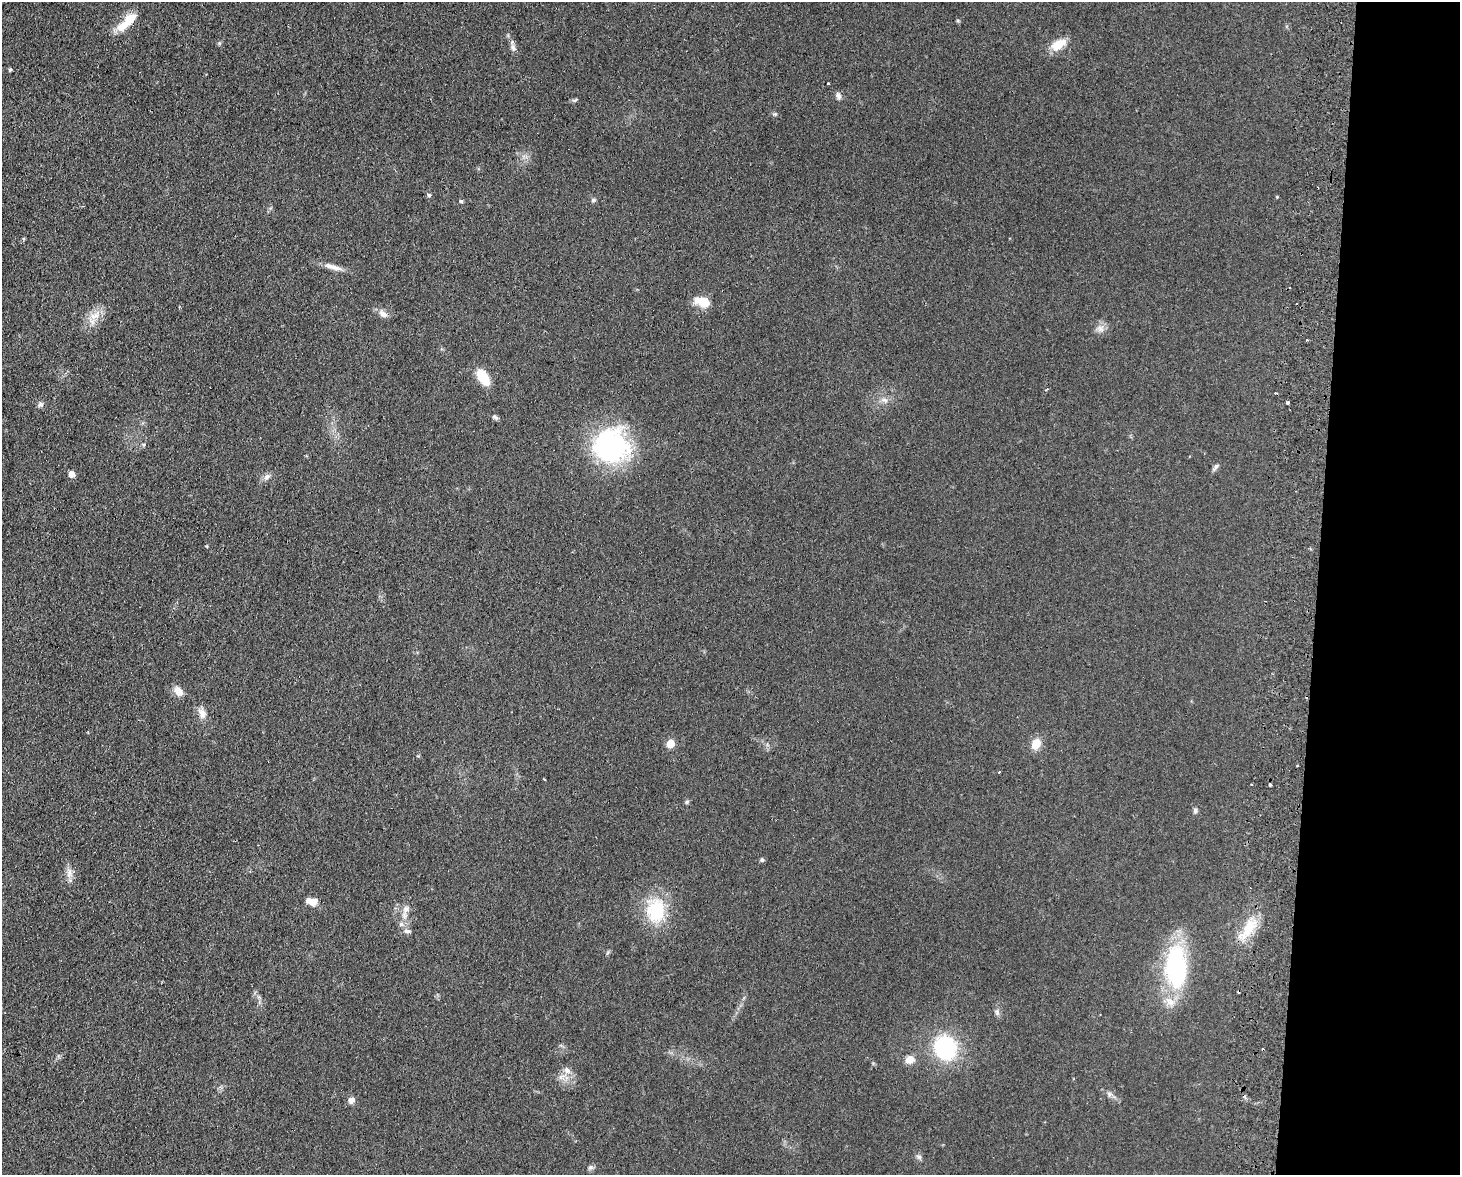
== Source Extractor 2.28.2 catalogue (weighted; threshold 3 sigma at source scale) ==
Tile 9 of 3 x 4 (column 3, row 3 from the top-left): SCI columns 3088-4545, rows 1182-2354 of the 4830 x 4709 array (HDU 1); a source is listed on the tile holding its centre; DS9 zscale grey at full resolution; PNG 1462 x 1177 px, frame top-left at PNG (2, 2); no overlay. Shown black and unused: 10% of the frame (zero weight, under 2 of 3 exposures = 3% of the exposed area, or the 3 px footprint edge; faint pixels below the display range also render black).
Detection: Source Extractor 2.28.2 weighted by HDU 2 'WHT'; one run over the whole footprint, this tile lists its part. Background 0.0735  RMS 0.009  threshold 0.0406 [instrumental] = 3 sigma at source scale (4.5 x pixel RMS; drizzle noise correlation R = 1.50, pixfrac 1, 0.05/0.05 arcsec/px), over >= 5 px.
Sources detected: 58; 5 cosmic-ray / hot-pixel residue — not listed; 2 inside a brighter listed object's ellipse — not listed separately; the other 51 listed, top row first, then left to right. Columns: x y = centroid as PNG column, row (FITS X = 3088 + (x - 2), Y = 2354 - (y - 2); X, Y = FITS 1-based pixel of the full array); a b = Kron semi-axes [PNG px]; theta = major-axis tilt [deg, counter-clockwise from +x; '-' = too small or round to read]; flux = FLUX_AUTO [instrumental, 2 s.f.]
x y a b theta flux
127 21 27 9 43 21
1058 45 18 10 32 16
513 48 10 5 -53 2.9
10 70 5 4 - 1.2
828 84 3 3 - 1.5
838 96 9 6 -61 3.1
575 100 9 3 11 1.3
774 114 5 5 - 1.3
429 195 6 5 - 1.3
593 200 7 5 16 1.7
461 201 4 4 - 2
333 267 29 6 -16 7.7
703 302 18 10 -21 16
383 314 12 7 -35 5.3
95 315 19 9 33 10
1100 329 10 9 - 5.1
483 377 17 9 -58 24
884 400 11 5 -16 3.7
1288 403 3 3 - 2.4
40 404 8 7 - 2.4
495 417 9 5 -39 1.9
143 445 5 4 - 1.1
611 446 43 42 - 110
1216 467 9 6 51 2.4
72 474 5 5 - 9.5
267 477 11 6 37 3.4
178 691 12 8 -51 7.9
202 714 14 9 -64 7
670 743 5 5 - 17
1036 744 11 9 61 12
999 772 3 2 - 0.57
544 779 3 2 - 1.1
1270 785 3 3 - 5.8
687 802 6 4 89 1.3
1195 811 7 5 76 1.9
762 860 6 5 - 1.5
69 873 14 7 89 6
309 900 9 7 2 4.4
656 910 32 24 88 43
405 911 27 7 79 8.9
1248 928 22 12 66 23
407 931 10 5 -6 2.6
1176 967 40 19 -87 130
997 1012 8 6 -70 2.4
945 1048 22 19 -70 77
910 1059 11 9 17 7.7
567 1070 11 7 -32 4.6
1109 1094 8 6 -36 2.7
351 1100 8 7 - 4.5
919 1157 7 6 - 2.1
590 1167 8 6 20 2.1